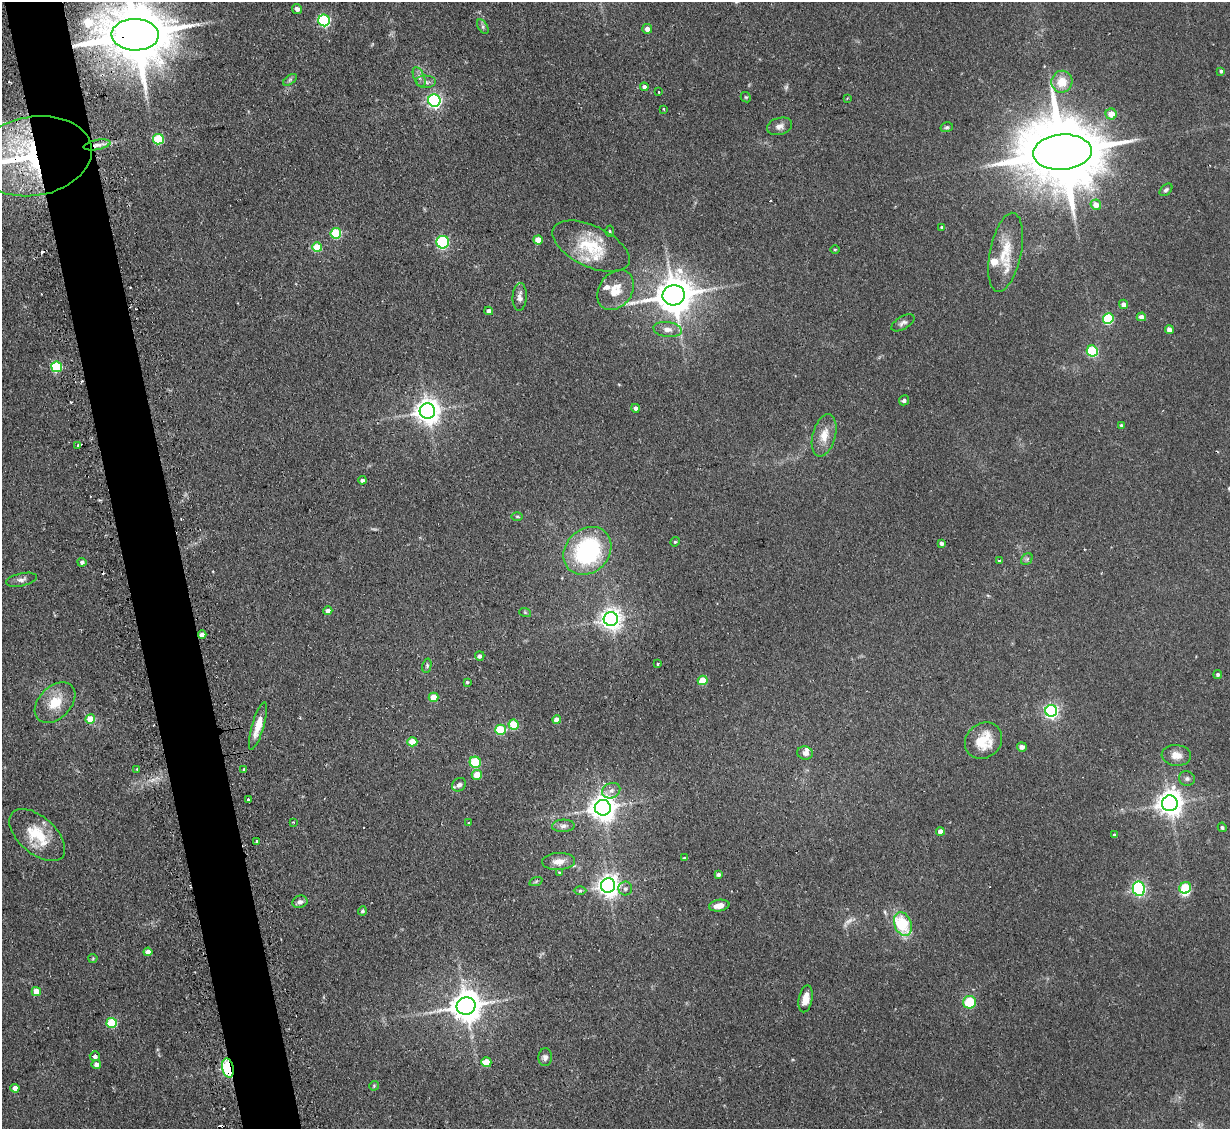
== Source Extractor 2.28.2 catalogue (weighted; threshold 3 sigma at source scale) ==
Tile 11 of 4 x 4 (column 3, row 3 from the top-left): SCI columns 2487-3714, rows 1287-2413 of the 4972 x 4943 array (HDU 1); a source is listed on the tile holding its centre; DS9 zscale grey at full resolution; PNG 1232 x 1131 px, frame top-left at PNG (2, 2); each listed source drawn as its Kron ellipse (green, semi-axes under 4 px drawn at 4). Shown black and unused: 5% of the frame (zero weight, under 2 of 3 exposures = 4% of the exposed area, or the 3 px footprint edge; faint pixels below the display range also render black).
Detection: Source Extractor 2.28.2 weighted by HDU 2 'WHT'; one run over the whole footprint, this tile lists its part. Background 0.137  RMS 0.0072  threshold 0.0322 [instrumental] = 3 sigma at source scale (4.5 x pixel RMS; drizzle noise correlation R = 1.50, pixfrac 1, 0.05/0.05 arcsec/px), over >= 5 px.
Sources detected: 151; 2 too faint to see at this stretch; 2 inside a brighter object's white glare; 10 cosmic-ray / hot-pixel residue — neither listed nor drawn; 7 inside a brighter listed object's ellipse — not listed separately; the other 130 listed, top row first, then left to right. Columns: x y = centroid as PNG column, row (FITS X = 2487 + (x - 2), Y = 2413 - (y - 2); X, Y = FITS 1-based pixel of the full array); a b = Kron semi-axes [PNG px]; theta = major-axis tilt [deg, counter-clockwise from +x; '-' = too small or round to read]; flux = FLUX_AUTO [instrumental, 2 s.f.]
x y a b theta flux
297 9 5 4 - 2.9
324 20 6 5 - 91
483 27 8 5 -60 1.7
647 29 5 5 - 3.5
135 35 23 15 -2 6400
1221 71 4 4 - 1.2
419 77 10 5 -66 2.7
290 80 8 4 37 1.4
426 82 10 6 0 2.6
1062 82 11 10 - 12
644 87 4 4 - 2.1
659 92 3 2 - 1.3
746 97 5 4 - 0.93
847 98 2 2 - 0.65
434 100 6 6 - 170
664 109 3 3 - 0.97
1111 114 5 5 - 8.2
779 126 13 8 16 3.8
947 127 6 5 - 1.2
158 139 5 5 - 38
97 145 13 5 10 3.9
1062 152 29 17 5 9400
33 156 59 39 9 130
1166 190 7 5 44 1.4
1096 205 5 5 - 7.1
942 227 4 4 - 1.3
610 231 5 3 - 0.72
336 233 5 5 - 39
538 240 4 4 - 8.7
443 242 6 6 - 82
591 246 41 20 -25 31
317 247 5 5 - 23
835 249 4 3 - 0.68
1006 252 40 15 78 21
616 290 21 16 55 13
674 295 11 10 - 1900
520 297 14 7 87 3.7
1123 304 5 4 - 4
489 311 4 4 - 3.1
1141 317 4 4 - 3.8
1108 319 5 5 - 53
903 323 13 6 30 2.6
667 329 14 7 -7 4.6
1169 330 4 4 - 4.1
1092 351 5 5 - 57
57 367 5 5 - 49
904 400 5 5 - 2.1
636 408 4 4 - 3
427 411 8 7 - 670
1121 425 4 4 - 0.91
824 435 22 11 75 10
78 445 3 3 - 0.8
362 480 4 4 - 2.1
517 516 6 3 -1 0.77
675 542 5 4 - 0.91
941 543 4 4 - 1.6
587 551 26 21 45 86
1027 559 6 5 - 1.5
1000 560 3 3 - 2
82 562 4 4 - 2.2
21 580 16 6 12 3.2
328 611 4 4 - 4.3
525 612 6 3 -19 0.89
611 619 7 7 - 480
202 635 4 4 - 4.1
480 656 5 4 - 2.3
658 664 3 3 - 1.2
427 666 7 4 77 1.2
1218 674 4 4 - 1.4
703 680 5 4 - 17
467 682 4 4 - 0.93
434 697 5 4 - 12
55 703 24 16 45 17
1051 711 6 6 - 160
90 719 5 4 - 16
557 720 4 4 - 5.4
513 725 5 5 - 26
258 726 25 6 73 10
500 730 5 5 - 38
983 741 20 17 40 19
412 742 5 4 - 15
1022 747 5 4 - 2.7
805 753 8 6 -13 3
1176 755 15 10 -5 6.6
475 762 6 5 - 42
137 769 3 2 - 0.82
244 769 3 3 - 0.91
477 775 5 5 - 12
1187 779 8 7 - 2.1
459 785 7 6 - 2.5
611 791 9 7 26 3.5
248 800 3 3 - 1.5
1170 803 8 8 - 720
603 808 8 8 - 750
293 822 3 3 - 0.66
469 823 3 3 - 1.1
563 826 11 6 2 3
1222 827 5 4 - 1.5
940 831 4 4 - 5.5
37 835 33 18 -42 25
1114 835 4 3 - 1.2
257 842 4 3 - 3.7
684 858 4 3 - 0.84
559 861 16 8 4 6.4
559 872 4 3 - 0.62
718 874 4 3 - 2
536 881 7 4 20 1.2
608 885 7 7 - 500
625 888 7 7 - 2.4
1185 888 6 5 - 35
1139 889 7 6 - 140
580 891 6 4 1 1.1
300 902 7 6 - 2.8
719 906 10 5 9 6.4
362 911 4 4 - 1.3
903 924 12 8 -69 35
148 952 4 4 - 5
93 958 4 4 - 0.74
36 992 4 4 - 11
806 999 13 7 78 7.8
969 1002 6 6 - 29
466 1006 9 8 - 1200
112 1023 5 5 - 35
95 1056 5 5 - 2.3
545 1057 9 7 85 2.6
486 1062 5 5 - 19
96 1064 4 4 - 4
228 1068 10 5 -77 84
374 1086 5 5 - 0.79
15 1088 4 4 - 4.7
Overlapping masked pixels (flux is a lower limit): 4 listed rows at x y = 135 35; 97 145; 33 156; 228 1068
Isophote crosses this tile's border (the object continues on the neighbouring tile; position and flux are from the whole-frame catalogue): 2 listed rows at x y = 135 35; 33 156